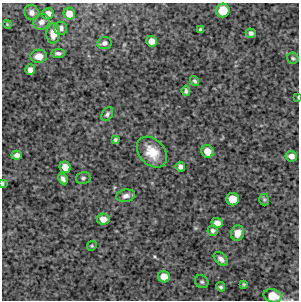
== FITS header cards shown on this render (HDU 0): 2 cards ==
NAXIS1  =                  297 /Length X axis
NAXIS2  =                  298 /Length Y axis

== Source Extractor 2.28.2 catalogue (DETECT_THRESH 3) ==
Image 297 x 298 px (HDU 0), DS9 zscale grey, 1 PNG px = 1 image px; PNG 301 x 302 px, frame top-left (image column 1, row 298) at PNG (2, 3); each listed source drawn as its Kron ellipse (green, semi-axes under 4 px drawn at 4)
Background 4410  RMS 160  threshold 479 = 3 sigma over >= 5 px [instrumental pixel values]
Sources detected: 44; all 44 listed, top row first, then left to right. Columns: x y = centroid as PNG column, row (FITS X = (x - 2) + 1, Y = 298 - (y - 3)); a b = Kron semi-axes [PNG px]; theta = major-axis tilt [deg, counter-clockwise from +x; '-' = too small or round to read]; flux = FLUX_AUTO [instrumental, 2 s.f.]
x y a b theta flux
223 10 7 7 - 260000
32 12 7 7 - 49000
48 14 6 5 - 72000
69 14 6 5 - 110000
41 22 8 7 - 46000
7 24 4 3 - 8600
61 28 6 6 - 40000
201 30 4 4 - 22000
53 33 10 7 86 120000
251 33 5 4 - 32000
151 41 5 5 - 91000
104 43 7 6 - 37000
58 53 7 4 1 28000
39 56 8 6 5 95000
293 58 6 5 - 18000
30 70 5 5 - 56000
195 81 5 4 - 20000
186 91 5 4 - 23000
298 97 3 2 - 6500
107 114 7 5 58 25000
115 139 4 3 - 17000
207 151 6 6 - 130000
152 152 18 12 -46 200000
17 155 5 4 - 66000
291 156 6 5 - 61000
65 167 6 5 - 110000
180 167 5 4 - 39000
83 178 7 5 16 22000
63 179 6 4 -62 32000
3 183 4 3 - 18000
126 196 9 6 11 50000
233 199 6 6 - 190000
264 199 6 5 - 16000
103 219 6 5 - 95000
217 223 5 5 - 76000
213 231 5 5 - 29000
237 233 7 6 - 89000
92 246 5 4 - 12000
221 259 8 5 -43 43000
164 277 6 5 - 130000
202 282 7 6 - 22000
244 284 3 3 - 13000
221 287 5 4 - 19000
273 296 9 6 -14 210000
At the frame edge (FLAGS 8, measured only in part): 3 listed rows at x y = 298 97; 3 183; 273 296